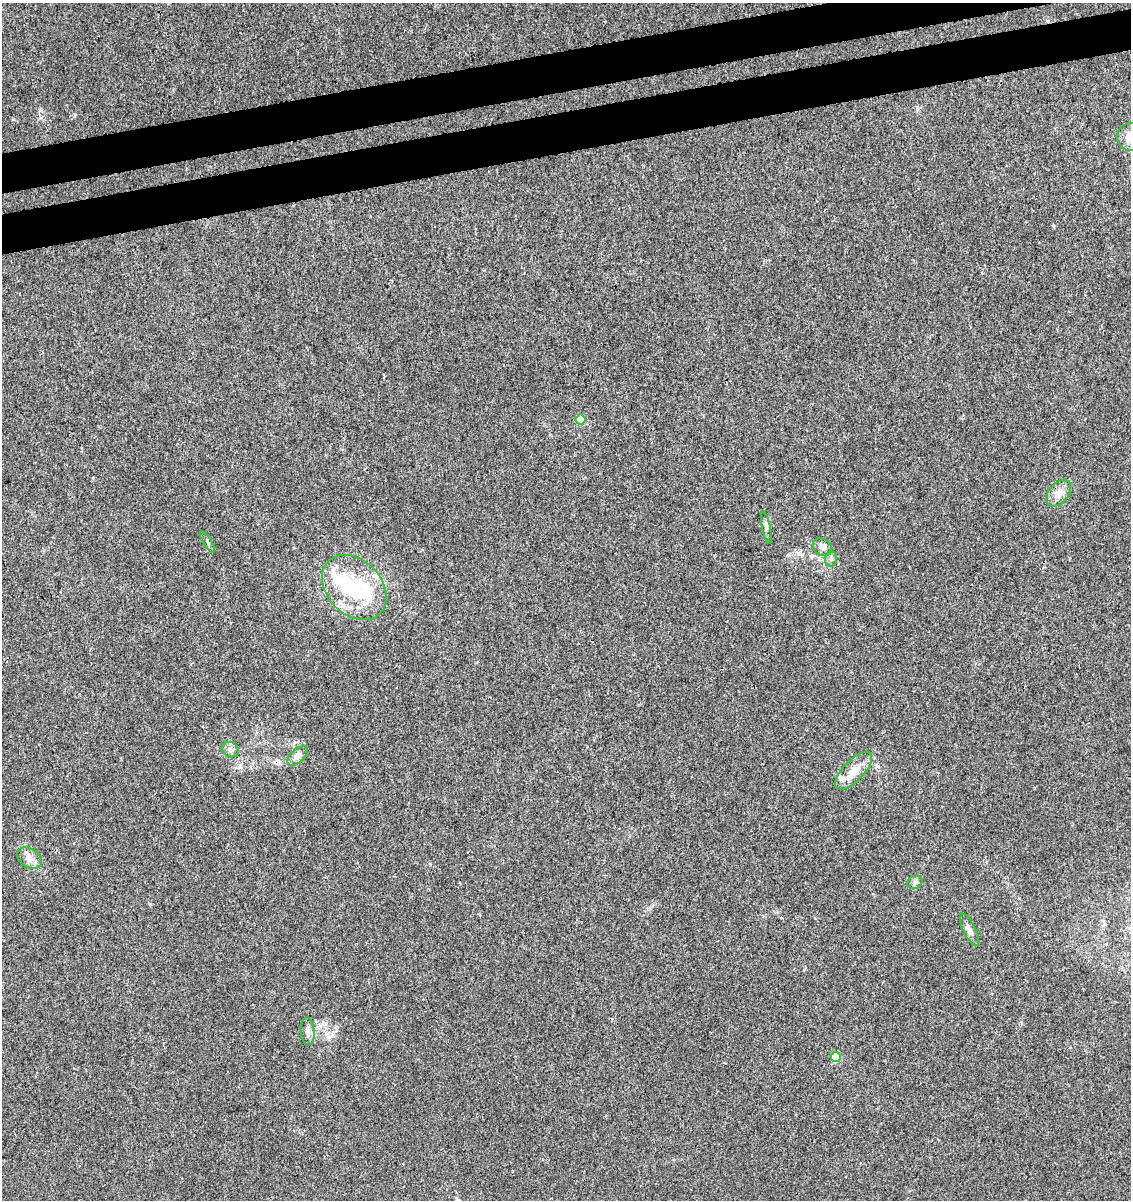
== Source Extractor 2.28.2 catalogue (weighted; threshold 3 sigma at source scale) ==
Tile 10 of 4 x 4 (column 2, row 3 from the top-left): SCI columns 1208-2336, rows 1256-2453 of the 4626 x 4904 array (HDU 1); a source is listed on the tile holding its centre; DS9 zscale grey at full resolution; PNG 1133 x 1202 px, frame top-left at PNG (2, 3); each listed source drawn as its Kron ellipse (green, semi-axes under 4 px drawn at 4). Shown black and unused: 6% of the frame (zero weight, under 3 of 4 exposures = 5% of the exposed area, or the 3 px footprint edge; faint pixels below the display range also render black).
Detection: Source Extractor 2.28.2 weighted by HDU 2 'WHT'; one run over the whole footprint, this tile lists its part. Background 0.00448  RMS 0.0026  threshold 0.0118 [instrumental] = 3 sigma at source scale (4.5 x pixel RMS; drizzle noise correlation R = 1.50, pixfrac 1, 0.0396/0.0396 arcsec/px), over >= 5 px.
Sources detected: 21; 2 inside a brighter object's white glare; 1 cosmic-ray / hot-pixel residue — neither listed nor drawn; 2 inside a brighter listed object's ellipse — not listed separately; the other 16 listed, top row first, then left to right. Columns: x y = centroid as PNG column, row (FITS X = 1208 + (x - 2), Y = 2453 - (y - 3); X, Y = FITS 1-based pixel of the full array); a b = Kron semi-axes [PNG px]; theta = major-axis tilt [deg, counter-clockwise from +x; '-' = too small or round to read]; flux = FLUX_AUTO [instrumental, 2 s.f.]
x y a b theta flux
1130 137 14 13 - 3.3
581 419 5 5 - 5.6
1059 493 15 9 48 2.2
766 528 16 4 -78 0.81
207 542 12 3 -57 0.49
822 547 10 8 -31 1.4
831 559 7 6 - 0.72
354 587 37 27 -46 16
230 750 9 7 -32 1.1
298 756 12 7 43 1.1
854 771 24 10 46 3.7
29 858 13 9 -32 1.9
915 882 8 6 28 0.73
969 930 17 6 -63 1.5
308 1031 14 7 -85 1.4
836 1057 5 5 - 7.8
Isophote crosses this tile's border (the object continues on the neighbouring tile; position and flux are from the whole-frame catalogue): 1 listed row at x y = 1130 137
Unlisted compact peaks at least as high as the median listed source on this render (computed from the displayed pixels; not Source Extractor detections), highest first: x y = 1053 225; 13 119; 75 115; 150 904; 41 110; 430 864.